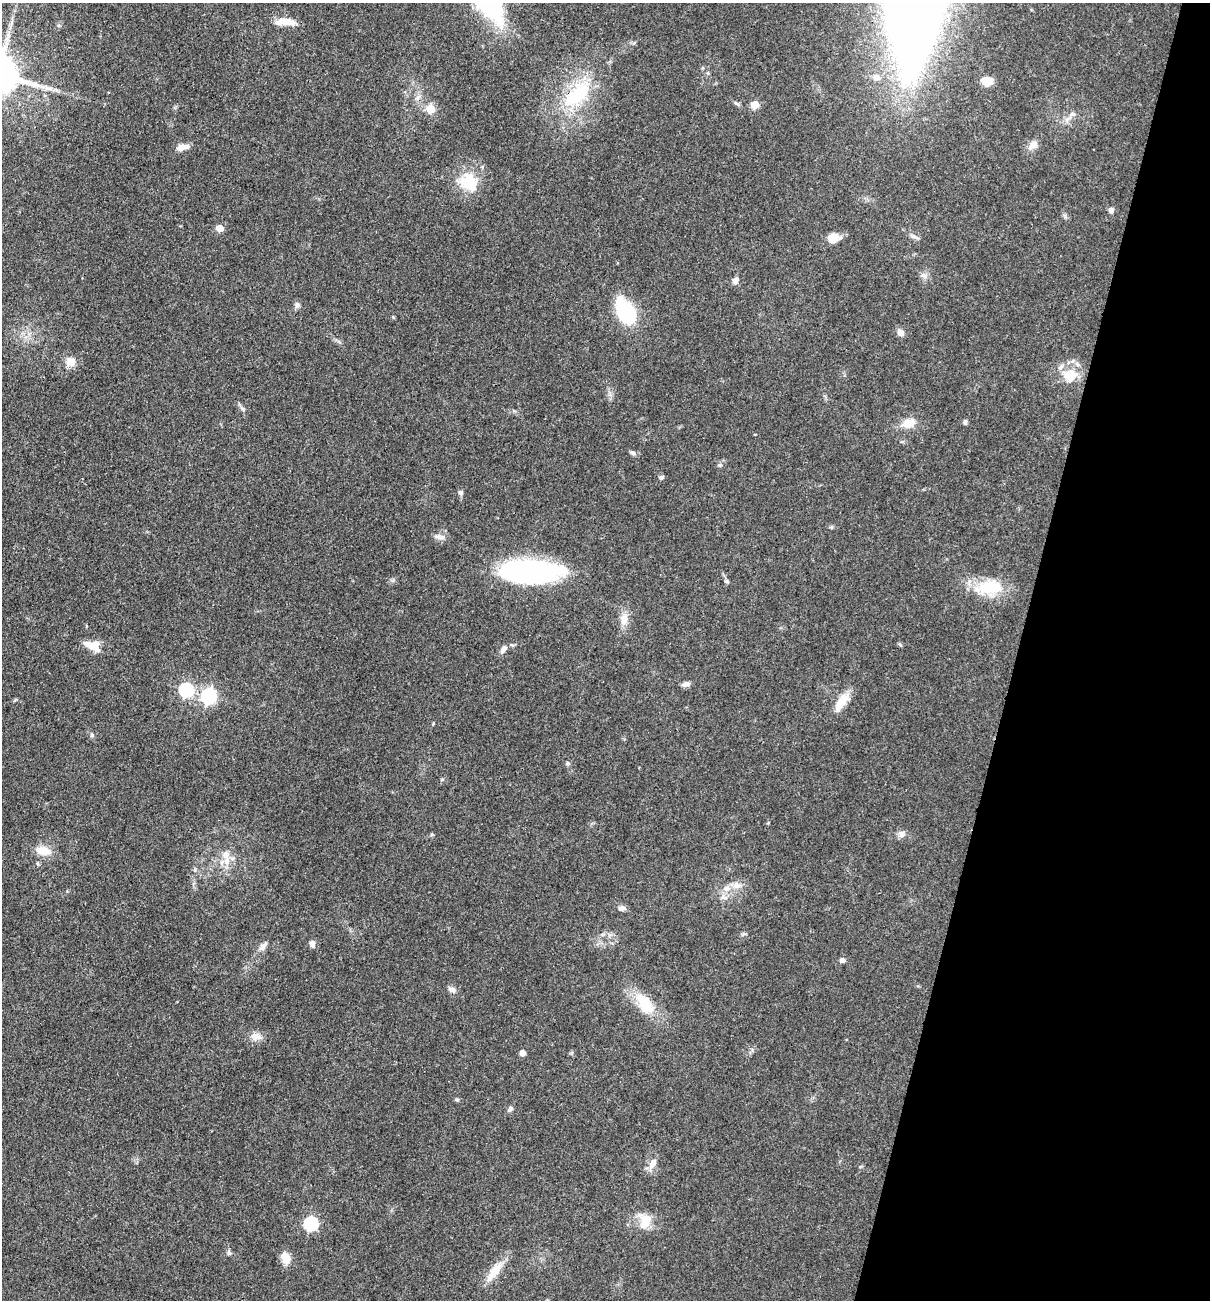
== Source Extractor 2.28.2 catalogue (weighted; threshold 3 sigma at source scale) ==
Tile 8 of 4 x 4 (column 4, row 2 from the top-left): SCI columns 3878-5085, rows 2598-3895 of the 5213 x 5194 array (HDU 1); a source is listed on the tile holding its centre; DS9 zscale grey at full resolution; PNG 1212 x 1302 px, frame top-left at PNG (2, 3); no overlay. Shown black and unused: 16% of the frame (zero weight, under 3 of 4 exposures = <1% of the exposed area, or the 3 px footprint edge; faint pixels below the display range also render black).
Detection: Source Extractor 2.28.2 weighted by HDU 2 'WHT'; one run over the whole footprint, this tile lists its part. Background 0.0969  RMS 0.006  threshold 0.0271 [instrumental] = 3 sigma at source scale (4.5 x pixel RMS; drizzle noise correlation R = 1.50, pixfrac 1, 0.05/0.05 arcsec/px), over >= 5 px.
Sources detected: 65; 1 inside a brighter object's white glare — not listed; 3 inside a brighter listed object's ellipse — not listed separately; the other 61 listed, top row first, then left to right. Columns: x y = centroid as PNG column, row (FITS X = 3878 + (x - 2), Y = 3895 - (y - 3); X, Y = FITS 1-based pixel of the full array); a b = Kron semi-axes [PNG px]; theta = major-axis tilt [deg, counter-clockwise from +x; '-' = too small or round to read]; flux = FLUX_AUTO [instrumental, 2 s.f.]
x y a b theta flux
287 22 22 10 -9 7.8
708 73 5 4 - 0.77
876 78 10 9 - 3.8
987 81 10 8 -2 9.4
48 89 16 6 -19 4.1
577 95 46 20 41 40
755 105 5 5 - 15
430 109 6 6 - 14
1068 119 10 5 62 2.3
1033 145 14 9 41 4.2
183 147 15 7 8 4.2
468 179 26 19 42 18
1111 210 6 5 - 2.6
220 228 5 5 - 9.3
915 237 11 4 -23 1.8
833 238 15 11 6 7
735 281 8 7 - 2.9
297 304 7 7 - 1.8
626 311 30 17 -59 39
900 332 8 7 - 3.7
70 361 15 13 -32 5.4
1070 374 25 14 2 13
242 408 7 4 -20 1.1
965 422 6 5 - 1.4
908 423 14 10 15 8.3
633 453 8 5 -36 1.5
720 465 6 5 - 1.1
661 477 6 4 34 1.3
461 493 7 6 - 1.4
529 572 56 20 -1 140
727 582 6 4 -19 0.83
989 587 37 18 6 24
624 619 14 10 -86 6
92 646 21 10 -22 9.9
503 649 11 6 52 2.8
686 684 10 6 19 2.5
186 690 6 6 - 82
209 696 7 6 - 140
842 701 26 10 54 10
92 735 6 4 90 0.93
901 834 9 8 - 2.5
43 851 13 9 -10 11
227 861 11 8 85 5.4
737 885 12 9 -18 4.2
727 888 10 8 -3 3.9
622 908 10 7 1 2.4
312 944 6 5 - 3
263 946 13 7 53 3
842 960 6 6 - 2
452 990 10 7 -18 2.8
645 1003 29 14 -55 20
256 1036 16 9 -17 4.5
523 1053 5 4 - 4.6
457 1100 5 5 - 0.9
510 1109 8 6 51 1.6
653 1163 16 8 62 4.8
645 1220 19 16 -65 11
311 1224 6 6 - 84
229 1253 6 6 - 1.2
285 1258 13 9 -64 8.1
494 1272 30 10 53 12
Overlapping masked pixels (flux is a lower limit): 1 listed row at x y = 577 95
Unlisted compact peaks at least as high as the median listed source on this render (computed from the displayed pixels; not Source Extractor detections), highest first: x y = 568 763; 736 103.